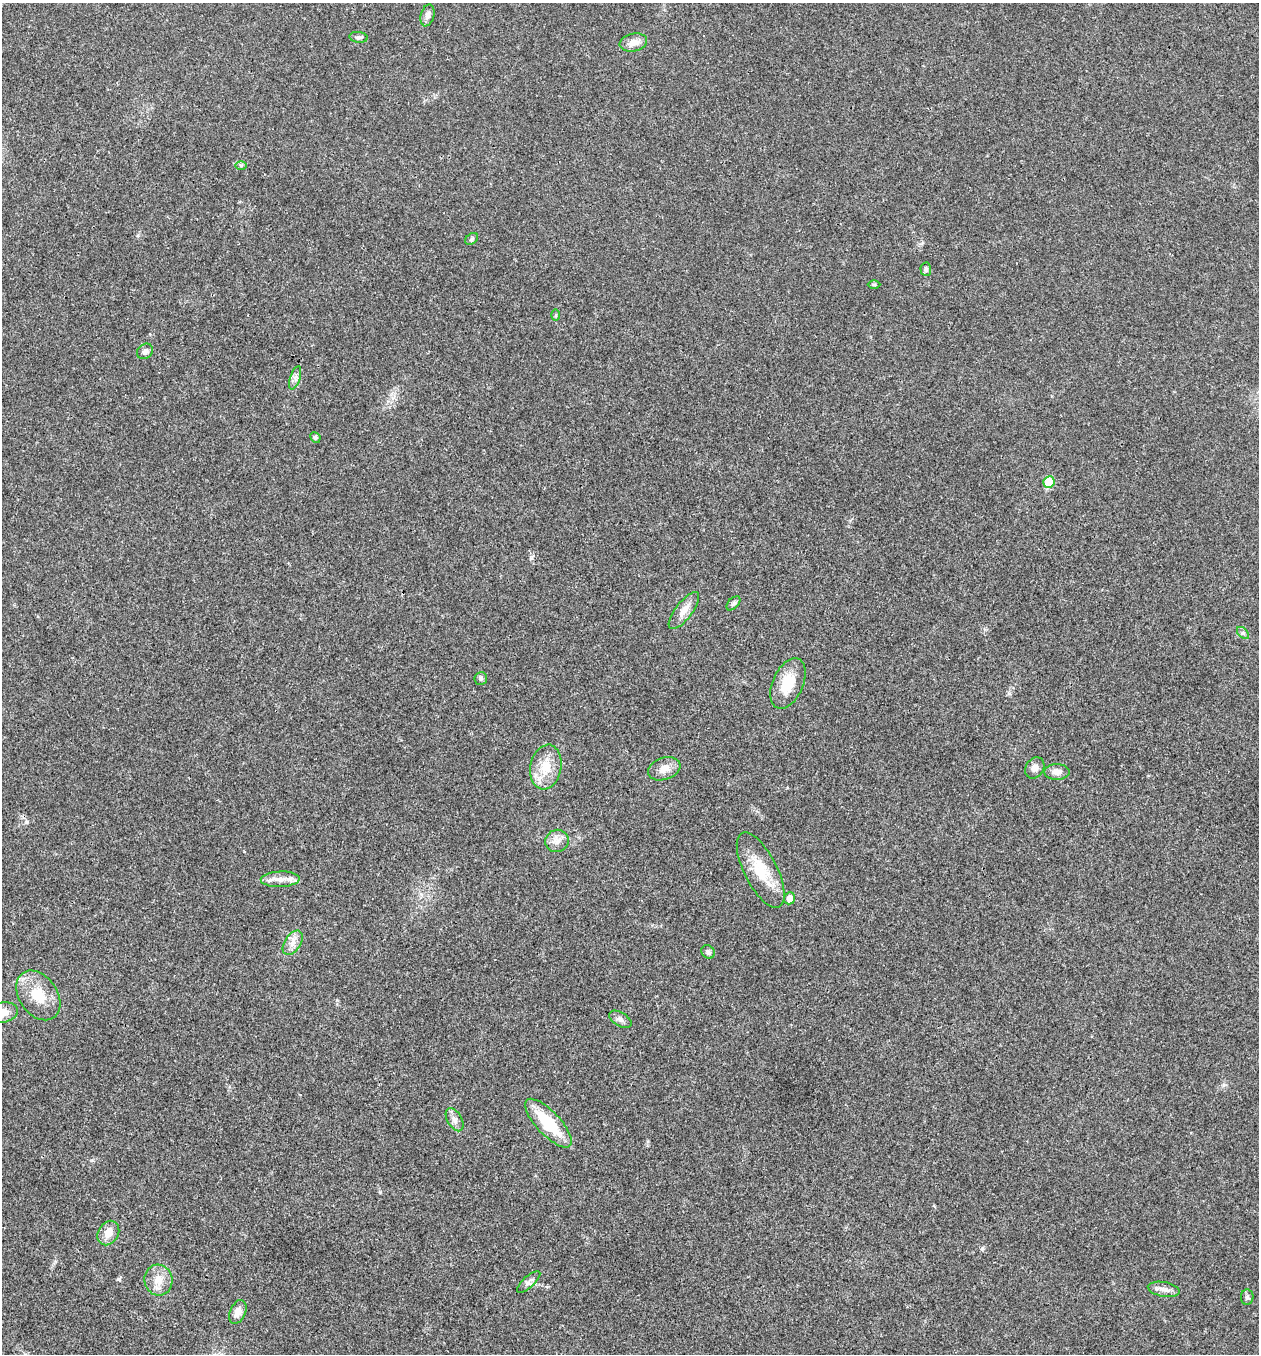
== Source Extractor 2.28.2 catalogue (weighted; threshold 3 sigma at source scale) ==
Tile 11 of 4 x 4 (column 3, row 3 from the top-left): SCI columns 2781-4037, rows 1355-2706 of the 5430 x 5417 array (HDU 1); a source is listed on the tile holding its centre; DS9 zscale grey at full resolution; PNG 1261 x 1356 px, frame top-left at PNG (2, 3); each listed source drawn as its Kron ellipse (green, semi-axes under 4 px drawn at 4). Shown black and unused: <1% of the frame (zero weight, under 3 of 4 exposures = <1% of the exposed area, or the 3 px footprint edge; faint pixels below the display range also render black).
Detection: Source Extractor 2.28.2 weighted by HDU 2 'WHT'; one run over the whole footprint, this tile lists its part. Background 0.0221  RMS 0.0041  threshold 0.0182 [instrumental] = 3 sigma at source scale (4.5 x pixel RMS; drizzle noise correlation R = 1.50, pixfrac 1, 0.05/0.05 arcsec/px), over >= 5 px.
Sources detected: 38; all 38 listed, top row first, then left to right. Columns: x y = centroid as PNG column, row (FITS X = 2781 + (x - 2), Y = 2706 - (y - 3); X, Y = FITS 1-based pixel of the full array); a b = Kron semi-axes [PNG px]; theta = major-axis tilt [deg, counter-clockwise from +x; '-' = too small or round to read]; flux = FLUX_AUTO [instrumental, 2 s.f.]
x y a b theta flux
427 15 11 6 76 1.8
359 37 9 5 -7 1.1
633 42 14 8 13 3.7
241 165 6 4 -1 0.72
472 239 7 5 40 0.75
926 269 7 5 -87 1
874 284 6 4 1 0.53
556 315 6 4 89 0.45
145 351 8 7 - 1.6
295 378 12 5 72 1.6
315 437 5 5 - 0.82
1049 482 6 5 - 14
733 603 8 5 45 0.83
684 611 22 8 53 4.2
1243 633 7 4 -44 0.84
481 678 6 6 - 0.97
788 684 27 15 66 11
546 767 22 15 79 8.9
1035 768 11 9 55 2.3
664 769 16 11 19 4
1057 772 12 8 0 2.8
557 841 12 11 - 3
761 870 41 16 -63 13
280 879 19 7 2 3.9
790 898 6 5 - 3.4
293 943 13 8 57 3
708 952 7 6 - 1.3
38 995 27 19 -56 11
3 1012 15 10 8 5
620 1019 12 7 -30 1.7
455 1120 13 7 -59 2
548 1123 31 12 -47 18
108 1233 13 10 57 4.4
158 1280 15 14 - 5
529 1282 15 5 43 1.7
1164 1289 16 7 -10 2.4
1247 1297 8 6 89 1
238 1312 13 7 66 3.3
Isophote crosses this tile's border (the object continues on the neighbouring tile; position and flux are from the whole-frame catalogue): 1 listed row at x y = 3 1012
Unlisted compact peaks at least as high as the median listed source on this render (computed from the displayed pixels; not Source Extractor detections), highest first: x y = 119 1279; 380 1192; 982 1249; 92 1160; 27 822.